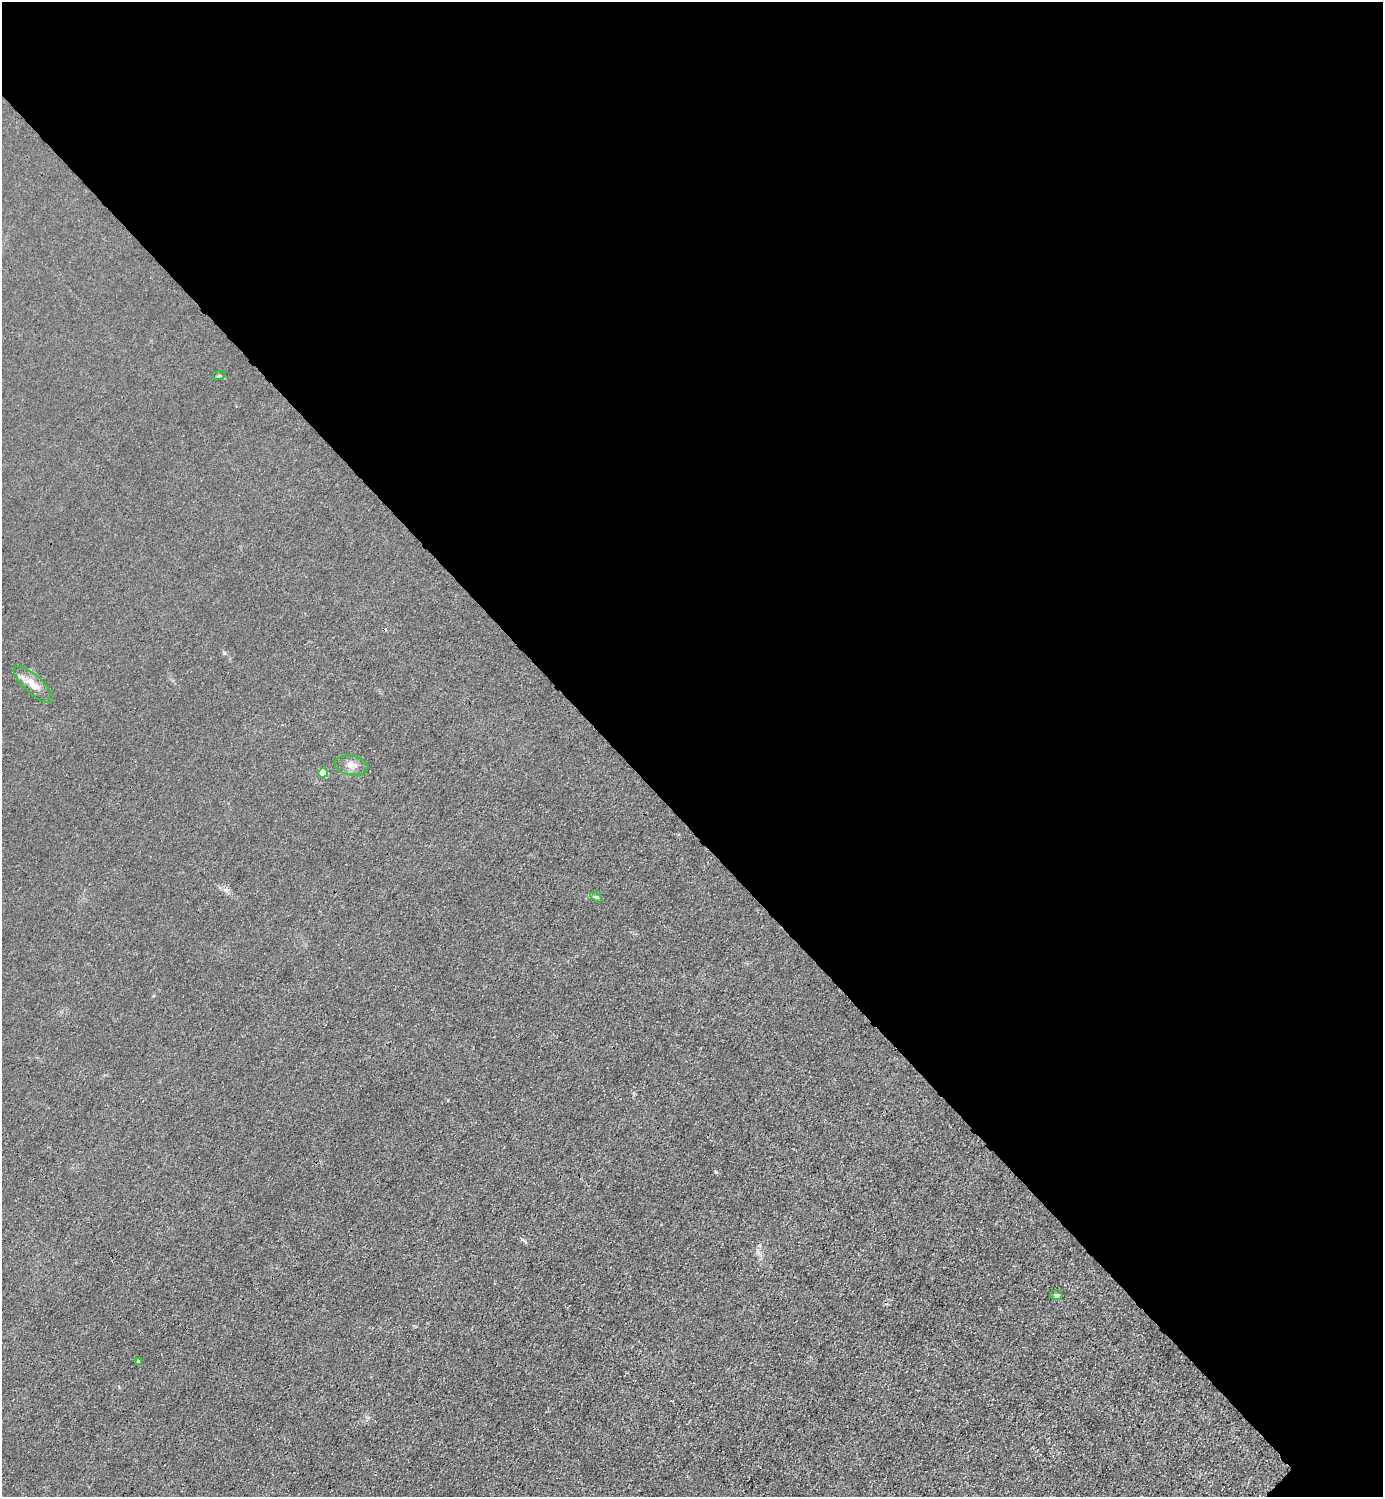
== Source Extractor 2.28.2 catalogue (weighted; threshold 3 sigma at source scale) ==
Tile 3 of 4 x 4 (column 3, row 1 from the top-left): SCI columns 3065-4445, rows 4488-5982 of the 5985 x 5985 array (HDU 1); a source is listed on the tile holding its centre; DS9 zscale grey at full resolution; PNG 1385 x 1499 px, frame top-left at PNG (2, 2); each listed source drawn as its Kron ellipse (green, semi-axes under 4 px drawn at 4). Shown black and unused: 55% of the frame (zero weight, under 3 of 4 exposures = <1% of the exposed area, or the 3 px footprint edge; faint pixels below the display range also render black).
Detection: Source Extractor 2.28.2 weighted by HDU 2 'WHT'; one run over the whole footprint, this tile lists its part. Background 0.0222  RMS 0.0062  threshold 0.0281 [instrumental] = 3 sigma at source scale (4.5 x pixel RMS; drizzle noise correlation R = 1.50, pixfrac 1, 0.05/0.05 arcsec/px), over >= 5 px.
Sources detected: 7; all 7 listed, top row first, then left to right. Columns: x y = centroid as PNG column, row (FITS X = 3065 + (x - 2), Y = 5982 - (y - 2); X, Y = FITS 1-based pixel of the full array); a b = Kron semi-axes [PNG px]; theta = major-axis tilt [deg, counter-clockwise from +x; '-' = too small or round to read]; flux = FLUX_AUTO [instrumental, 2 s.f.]
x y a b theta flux
219 376 6 4 19 0.64
33 684 25 9 -42 7.1
351 766 17 9 -11 4.7
323 773 5 4 - 12
596 897 7 4 -42 0.9
1056 1295 6 4 0 1.1
138 1361 3 3 - 1.1